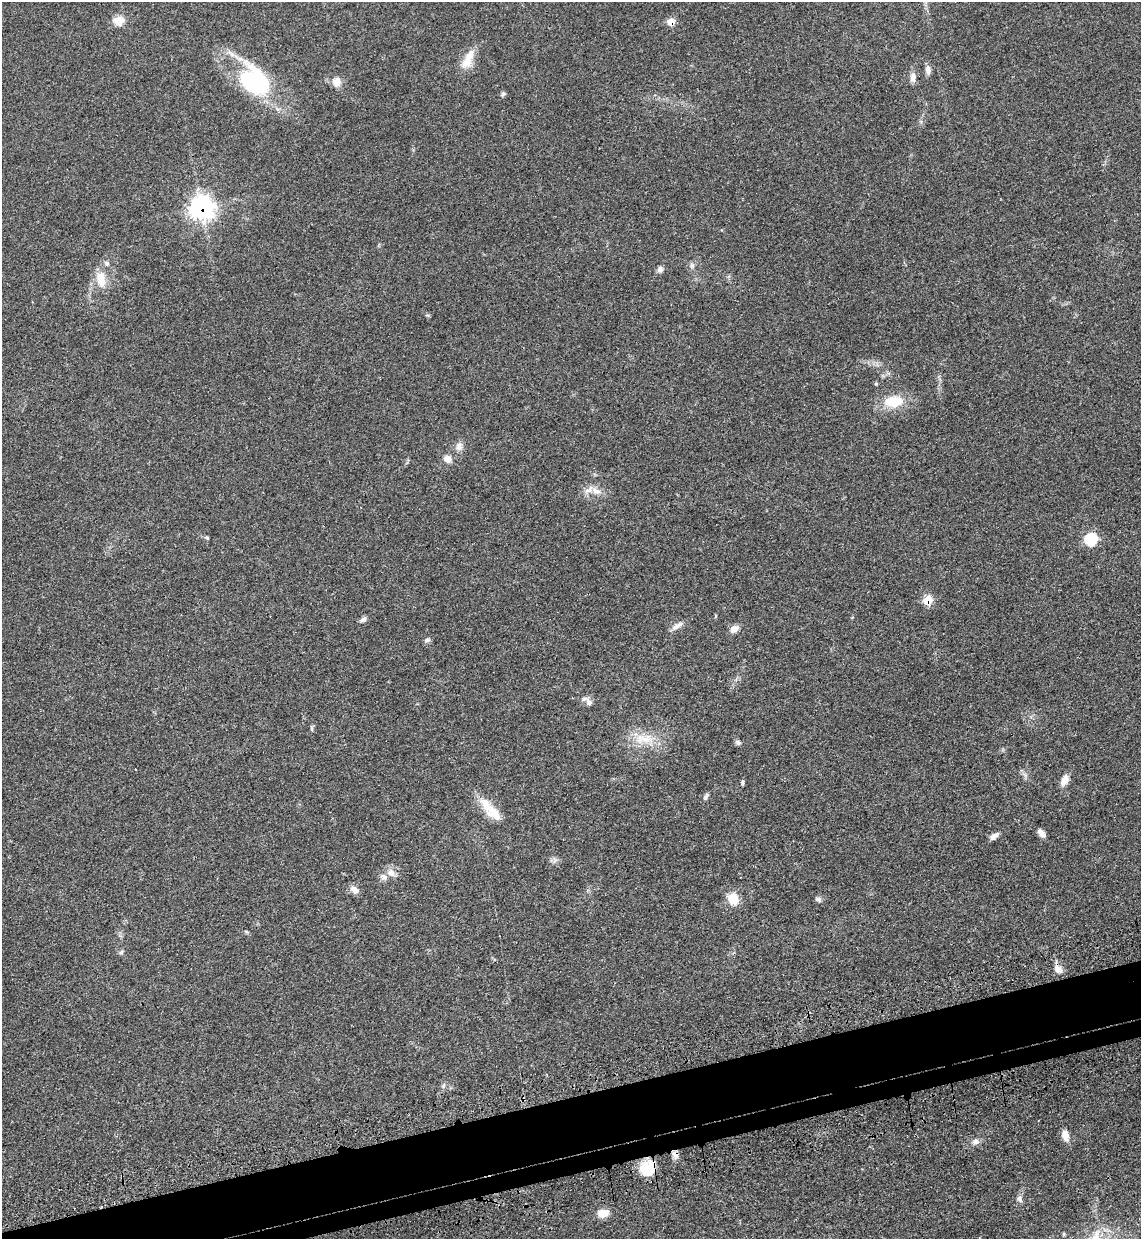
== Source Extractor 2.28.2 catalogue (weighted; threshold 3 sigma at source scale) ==
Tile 7 of 4 x 4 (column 3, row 2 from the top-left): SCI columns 2477-3615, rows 2546-3782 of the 5070 x 5089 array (HDU 1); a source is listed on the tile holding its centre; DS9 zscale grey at full resolution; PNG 1143 x 1241 px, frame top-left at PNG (2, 2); no overlay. Shown black and unused: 5% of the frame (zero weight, under 3 of 4 exposures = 6% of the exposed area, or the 3 px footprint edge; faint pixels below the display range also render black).
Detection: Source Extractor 2.28.2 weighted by HDU 2 'WHT'; one run over the whole footprint, this tile lists its part. Background 0.0412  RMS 0.0064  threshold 0.029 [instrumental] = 3 sigma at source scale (4.5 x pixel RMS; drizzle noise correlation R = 1.50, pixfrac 1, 0.05/0.05 arcsec/px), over >= 5 px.
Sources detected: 52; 3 inside a brighter listed object's ellipse — not listed separately; the other 49 listed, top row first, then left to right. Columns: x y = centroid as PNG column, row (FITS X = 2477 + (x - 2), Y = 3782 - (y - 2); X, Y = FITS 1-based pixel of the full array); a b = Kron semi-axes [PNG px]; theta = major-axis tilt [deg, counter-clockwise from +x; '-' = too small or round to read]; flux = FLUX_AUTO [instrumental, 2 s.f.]
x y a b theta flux
119 20 7 7 - 16
671 22 6 6 - 9
468 59 31 11 64 10
928 70 11 7 -86 3.2
913 77 14 7 87 3.4
254 81 36 27 -37 66
336 82 12 11 - 5
503 94 6 5 - 1.2
202 207 10 9 - 310
107 263 7 6 - 1.6
692 265 7 6 - 1.7
660 269 8 6 70 2.4
101 279 23 11 -78 10
894 401 25 13 5 17
459 447 12 9 -84 3.4
447 459 10 9 - 4.1
596 491 15 9 -25 5.2
207 538 6 4 -19 0.77
1091 539 7 7 - 35
927 600 7 7 - 14
364 619 8 5 33 2.4
677 626 18 6 34 3.6
734 629 11 8 32 4
427 640 8 5 15 1.5
589 703 10 7 -42 2.8
312 728 6 4 -89 0.93
644 739 32 12 -4 15
738 742 8 6 -29 1.6
1064 780 13 8 66 5.3
743 783 8 4 90 0.95
706 796 10 5 57 1.5
486 805 27 12 -65 12
1041 833 11 6 -49 3.5
994 836 12 6 35 3.2
554 860 9 4 -82 1.6
391 873 11 9 -35 4.8
354 890 12 8 -31 4.1
733 899 16 12 -62 9.2
818 899 9 6 -14 1.6
246 932 6 4 -3 0.79
121 952 6 5 - 1.1
1058 969 13 9 -49 4.4
443 1086 8 4 60 1.3
1065 1135 12 7 -80 6.1
975 1141 9 8 - 2.8
675 1155 10 8 -39 3.1
648 1169 17 15 32 17
1020 1199 9 6 -63 2.1
603 1213 14 10 8 6.4
Overlapping masked pixels (flux is a lower limit): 5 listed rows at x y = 671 22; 202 207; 927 600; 675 1155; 648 1169